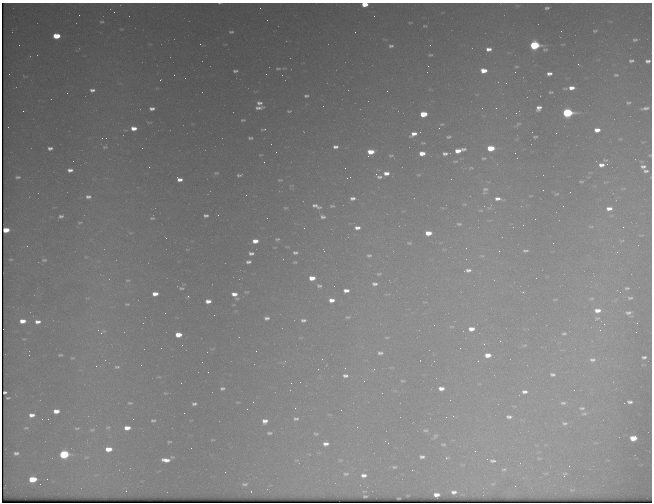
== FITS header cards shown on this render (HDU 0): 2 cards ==
NAXIS1  =                  650 / Width of table row in bytes
NAXIS2  =                  500 / Number of rows in table

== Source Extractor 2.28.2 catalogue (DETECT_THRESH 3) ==
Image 650 x 500 px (HDU 0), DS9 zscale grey, 1 PNG px = 1 image px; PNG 654 x 504 px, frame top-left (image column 1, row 500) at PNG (2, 3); no overlay
Background 498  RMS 2.8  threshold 8.47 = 3 sigma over >= 5 px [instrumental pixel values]
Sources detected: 313; all 313 listed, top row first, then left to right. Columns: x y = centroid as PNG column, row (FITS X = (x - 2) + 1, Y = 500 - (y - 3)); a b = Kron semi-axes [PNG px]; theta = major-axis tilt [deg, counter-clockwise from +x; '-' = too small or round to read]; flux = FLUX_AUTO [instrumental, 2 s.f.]
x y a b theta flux
219 3 3 2 - 150
365 4 5 4 - 3000
517 6 6 4 -1 240
260 8 2 2 - 110
547 8 5 3 - 490
114 12 3 2 - 150
79 15 2 2 - 190
374 16 2 2 - 87
102 22 6 4 2 350
410 22 4 2 - 160
425 26 4 2 - 220
121 29 5 3 - 190
561 31 2 2 - 100
595 31 5 3 - 300
231 32 6 4 5 390
355 32 2 2 - 92
56 36 6 4 1 5900
635 40 4 3 - 370
200 44 2 2 - 160
563 44 5 2 - 170
19 45 2 2 - 190
430 45 2 2 - 330
534 45 7 5 -8 27000
391 46 6 5 - 530
489 49 7 5 1 1300
430 55 4 2 - 250
631 61 5 3 - 450
648 61 5 4 - 660
578 64 2 2 - 160
428 66 2 2 - 75
516 67 7 4 2 330
278 68 7 5 5 370
484 70 6 4 -2 3000
235 71 5 3 - 490
515 72 2 2 - 120
266 74 2 2 - 470
549 74 5 4 - 1000
174 75 2 2 - 99
616 75 4 3 - 290
24 76 3 2 - 150
185 78 3 2 - 240
160 80 3 2 - 280
506 83 2 2 - 97
572 88 6 4 2 1500
565 89 5 2 - 220
92 90 6 5 - 830
387 91 2 2 - 130
551 92 4 3 - 280
67 93 3 2 - 170
477 94 4 2 - 120
306 96 5 3 - 440
259 103 6 4 -8 760
628 103 5 3 - 310
323 106 2 2 - 300
259 108 9 3 7 890
496 108 2 2 - 120
539 108 6 5 - 1200
645 108 8 3 10 710
152 109 6 4 4 870
23 111 2 2 - 230
289 111 4 3 - 250
567 113 6 5 - 32000
423 114 6 4 3 5900
243 120 4 3 - 300
149 122 7 3 -4 210
442 124 4 2 - 190
518 124 7 4 37 350
134 128 7 5 -2 2000
439 128 2 2 - 130
263 129 5 2 - 270
597 130 6 4 1 1800
414 134 7 4 25 1600
448 137 4 3 - 300
535 137 4 3 - 270
102 138 4 3 - 190
106 138 3 3 - 220
250 138 5 3 - 390
620 139 6 4 18 260
423 143 4 3 - 240
105 147 10 8 32 860
335 147 6 4 3 820
50 148 6 4 -2 760
142 148 2 2 - 1100
491 148 6 4 1 6800
459 150 10 4 13 2400
276 152 2 2 - 83
370 152 6 5 - 3800
422 153 5 4 - 2400
445 154 5 3 - 640
261 155 4 2 - 170
391 155 7 5 7 380
650 155 5 4 - 240
484 158 4 3 - 250
605 160 8 5 -6 400
73 161 2 2 - 350
455 161 7 3 0 220
264 162 2 2 - 120
607 164 2 2 - 520
601 165 7 5 1 1300
643 166 8 6 -10 970
149 167 2 2 - 130
345 168 3 2 - 140
471 168 5 3 - 210
70 170 6 4 2 980
646 171 7 4 2 650
216 173 6 3 9 290
386 173 6 5 - 1400
590 173 5 3 - 150
376 174 3 2 - 200
239 175 5 3 - 430
418 175 6 3 0 200
18 177 5 3 - 390
350 177 2 2 - 83
379 177 6 4 -6 560
347 178 2 2 - 90
180 179 6 4 -12 1100
280 180 6 3 -7 250
581 181 6 2 0 240
605 182 7 3 12 210
291 186 8 5 18 330
623 188 7 3 9 250
485 189 9 7 15 660
570 192 2 2 - 80
556 194 6 4 15 240
246 195 3 2 - 290
530 196 4 2 - 150
88 197 7 5 3 790
353 198 6 4 7 810
498 199 10 4 -6 1200
464 204 6 3 7 220
316 206 11 5 -19 980
332 206 5 3 - 290
563 206 2 2 - 84
285 208 5 3 - 260
489 208 7 5 -5 360
609 208 6 4 6 1300
481 210 8 3 0 290
206 215 5 3 - 540
218 215 2 2 - 270
61 216 5 3 - 510
323 217 6 5 - 620
152 218 4 3 - 270
535 219 2 2 - 210
489 220 6 3 1 190
80 222 6 2 4 200
459 224 7 4 5 360
591 227 8 3 0 230
623 227 2 2 - 580
357 228 6 4 1 1100
6 230 5 4 - 3200
130 233 7 3 -5 160
428 233 6 4 0 2800
166 238 3 2 - 190
277 239 6 4 15 390
255 241 6 4 6 1800
622 241 6 3 1 200
409 243 7 4 -6 320
287 247 6 3 -8 190
444 249 6 3 -18 170
525 250 5 3 - 390
499 251 2 2 - 84
617 252 3 3 - 140
251 253 5 3 - 700
295 253 6 4 0 560
369 255 6 5 - 470
86 257 5 4 - 230
11 259 4 2 - 210
44 260 8 5 1 420
248 262 5 3 - 610
295 262 4 3 - 240
468 270 6 3 5 670
379 274 7 4 1 340
312 278 6 4 3 2800
128 280 7 4 3 300
374 284 7 6 - 840
319 286 7 5 -1 500
181 288 4 3 - 300
627 288 7 5 3 440
346 290 6 4 4 1400
246 292 5 4 - 220
155 294 5 4 - 1800
234 294 5 4 - 1400
188 296 3 2 - 200
87 298 7 4 13 290
237 298 6 4 -7 280
630 298 8 5 -7 580
555 299 5 3 - 190
591 299 8 6 10 560
331 300 6 4 -1 1500
208 301 5 4 - 1400
127 304 6 4 -6 280
234 305 4 3 - 140
597 310 8 6 1 2000
165 313 3 2 - 140
629 313 12 8 -27 1200
348 317 7 4 0 340
267 318 5 4 - 650
597 318 10 7 18 850
303 320 6 4 5 630
22 321 6 4 3 2200
38 322 7 5 3 1200
637 323 3 2 - 150
604 324 3 2 - 650
434 325 2 2 - 68
451 326 7 3 -1 200
471 329 6 4 3 1800
600 330 3 3 - 490
102 332 11 5 36 540
564 333 7 5 -6 500
178 335 6 4 1 3000
387 337 5 2 - 200
24 339 5 3 - 200
500 341 3 2 - 150
484 344 5 4 - 320
524 345 8 4 13 360
460 348 3 2 - 150
256 351 2 2 - 110
380 353 5 3 - 560
60 355 4 3 - 300
488 355 7 5 0 2300
644 357 5 4 - 560
72 358 6 4 12 300
592 360 11 7 -1 1500
478 361 2 2 - 600
202 362 2 2 - 77
141 365 2 2 - 250
96 366 3 3 - 120
117 367 8 5 0 500
208 372 3 2 - 220
552 374 8 5 -7 770
345 376 5 3 - 640
159 377 6 3 -1 190
403 381 4 2 - 210
300 382 2 2 - 140
291 383 2 2 - 320
222 388 5 3 - 450
441 388 6 4 -1 1500
574 390 3 3 - 210
5 392 3 3 - 320
524 392 9 6 3 1200
165 393 6 4 5 210
8 398 4 2 - 220
238 402 4 2 - 160
253 402 2 2 - 240
630 402 5 4 - 630
130 403 8 5 0 460
563 403 11 7 -1 1000
194 404 5 3 - 500
514 406 7 3 -7 280
295 408 3 2 - 150
582 408 10 6 -3 810
247 409 2 2 - 110
56 411 6 4 4 1900
184 413 2 2 - 130
584 414 10 6 7 740
32 415 6 4 4 1200
453 416 3 3 - 300
509 417 8 5 -2 800
42 419 2 2 - 440
133 419 2 2 - 360
296 419 6 4 0 520
153 420 5 4 - 400
265 421 5 5 - 1200
564 423 10 7 -5 900
108 427 9 7 11 830
26 428 7 4 13 280
77 428 10 6 3 670
127 428 6 5 - 2200
92 430 10 6 13 770
425 430 8 6 -2 490
269 433 7 4 3 420
316 434 5 3 - 290
435 436 10 5 46 510
633 438 6 4 1 4200
212 440 4 2 - 180
169 442 4 2 - 260
388 443 2 2 - 120
596 443 6 4 18 260
326 444 5 4 - 1100
443 444 6 5 - 340
108 449 7 5 1 3200
475 451 2 2 - 100
16 453 6 4 -1 660
64 454 7 5 4 17000
86 457 9 6 9 600
172 457 6 4 1 310
422 457 5 3 - 640
447 458 5 3 - 340
539 458 6 3 7 200
487 459 2 2 - 110
166 460 8 4 -4 1800
297 460 7 3 1 220
340 460 6 4 -1 240
493 461 6 3 -4 670
569 466 3 2 - 150
394 467 6 3 -5 350
504 469 5 3 - 260
412 470 2 2 - 90
225 472 3 2 - 140
546 473 5 3 - 190
346 474 10 6 -1 730
364 475 8 5 0 1100
564 475 6 3 68 480
33 479 6 4 6 7100
47 479 2 2 - 92
245 484 9 6 0 760
493 484 5 3 - 160
571 490 6 2 -5 160
251 491 3 3 - 140
364 491 6 3 0 210
454 492 5 4 - 760
436 495 5 4 - 1400
365 496 4 2 - 250
At the frame edge (FLAGS 8, measured only in part): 3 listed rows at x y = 219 3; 365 4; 650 155